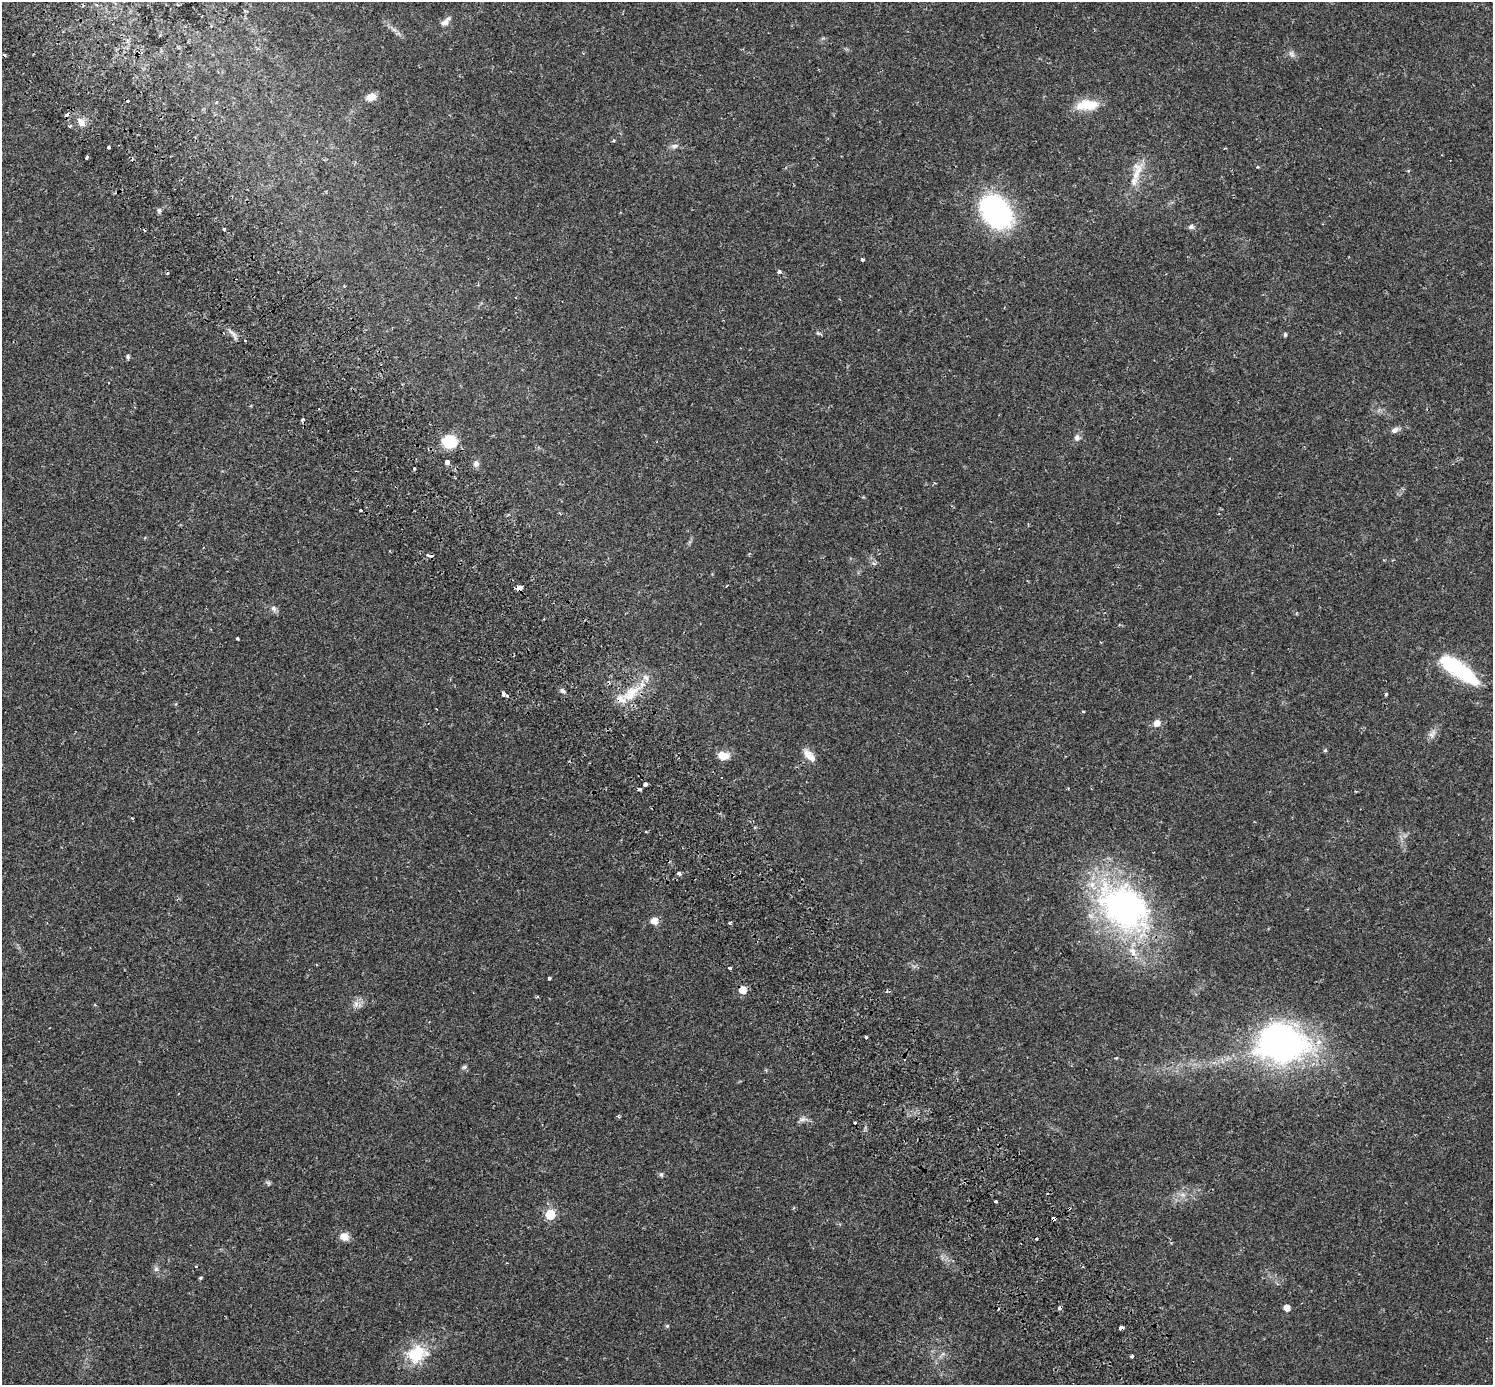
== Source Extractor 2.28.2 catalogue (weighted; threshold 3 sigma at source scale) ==
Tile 11 of 4 x 4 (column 3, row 3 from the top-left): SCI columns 3051-4541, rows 1614-2996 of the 6115 x 6057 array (HDU 1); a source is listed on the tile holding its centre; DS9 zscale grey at full resolution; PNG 1495 x 1387 px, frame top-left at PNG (2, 2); no overlay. Shown black and unused: <1% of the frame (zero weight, under 2 of 3 exposures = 5% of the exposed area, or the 3 px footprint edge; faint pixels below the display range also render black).
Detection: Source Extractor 2.28.2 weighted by HDU 2 'WHT'; one run over the whole footprint, this tile lists its part. Background 0.0176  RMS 0.0027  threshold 0.0122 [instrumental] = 3 sigma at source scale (4.5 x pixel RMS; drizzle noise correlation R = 1.50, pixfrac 1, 0.0396/0.0396 arcsec/px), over >= 5 px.
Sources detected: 95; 1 inside a brighter object's white glare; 12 cosmic-ray / hot-pixel residue — not listed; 4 inside a brighter listed object's ellipse — not listed separately; the other 78 listed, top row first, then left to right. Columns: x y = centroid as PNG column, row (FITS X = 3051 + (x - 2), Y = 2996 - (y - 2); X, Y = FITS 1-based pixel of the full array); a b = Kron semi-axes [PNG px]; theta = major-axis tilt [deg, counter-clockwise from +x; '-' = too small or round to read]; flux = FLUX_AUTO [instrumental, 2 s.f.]
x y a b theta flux
97 5 3 3 - 0.22
446 21 16 7 42 1.3
1291 54 11 7 -58 0.88
371 97 12 8 17 2.1
1087 105 26 12 3 6.3
81 122 12 9 -60 1.8
70 126 3 3 - 0.7
614 140 5 4 - 0.32
674 146 10 6 10 0.85
109 147 3 3 - 0.68
87 157 4 3 - 0.55
1258 167 4 3 - 0.27
1137 171 32 13 74 4.9
159 210 7 5 75 0.57
996 212 16 12 -50 93
1191 227 7 6 - 0.71
224 229 3 3 - 0.92
862 259 4 3 - 0.5
779 272 3 3 - 0.99
818 333 7 4 -44 0.37
234 334 7 4 -71 0.66
1285 335 5 4 - 0.39
245 340 3 2 - 0.47
128 357 6 5 - 0.44
302 420 3 3 - 1.1
1395 430 10 6 35 1
1077 438 8 8 - 0.88
449 441 13 11 -1 8.8
447 462 4 4 - 3.5
476 463 8 7 - 0.91
414 468 3 3 - 0.44
361 510 3 3 - 0.82
429 555 9 4 -14 1.3
519 588 5 4 - 5.1
274 608 9 7 -63 0.89
237 638 4 3 - 0.49
1457 667 53 16 -38 19
563 691 7 6 - 0.65
631 693 28 12 45 6.5
504 694 6 3 -31 12
1386 694 4 3 - 0.35
1083 712 4 2 - 0.24
1157 723 8 7 - 1.7
1432 734 13 6 66 1.3
1325 750 5 4 - 0.35
808 755 16 9 -59 2.4
723 756 13 9 -3 2.8
646 784 4 3 - 1.9
640 789 3 3 - 1.7
132 818 3 3 - 0.27
679 873 4 3 - 1
1124 907 74 51 -38 69
654 921 7 7 - 1.9
729 923 4 4 - 0.31
730 968 3 2 - 0.76
549 978 4 3 - 0.7
743 990 6 6 - 3.5
356 1004 10 6 -90 1.2
866 1037 3 3 - 0.63
1281 1043 44 34 -8 86
1116 1058 5 3 - 0.24
464 1067 7 5 16 0.51
618 1116 6 4 -89 0.29
803 1119 14 6 4 1
661 1174 7 5 -75 0.44
268 1183 7 5 -44 0.45
996 1201 3 3 - 0.69
1069 1208 4 3 - 0.5
550 1214 6 6 - 12
1054 1218 4 3 - 4.4
344 1237 9 8 - 2.3
156 1269 7 6 - 0.63
200 1278 3 3 - 0.64
1287 1308 5 5 - 2.3
667 1326 5 4 - 0.32
1121 1328 5 3 - 1.9
417 1354 28 22 21 9.4
1131 1357 3 3 - 0.75
Overlapping masked pixels (flux is a lower limit): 7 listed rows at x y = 429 555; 519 588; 631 693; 743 990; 1069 1208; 1054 1218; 1121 1328